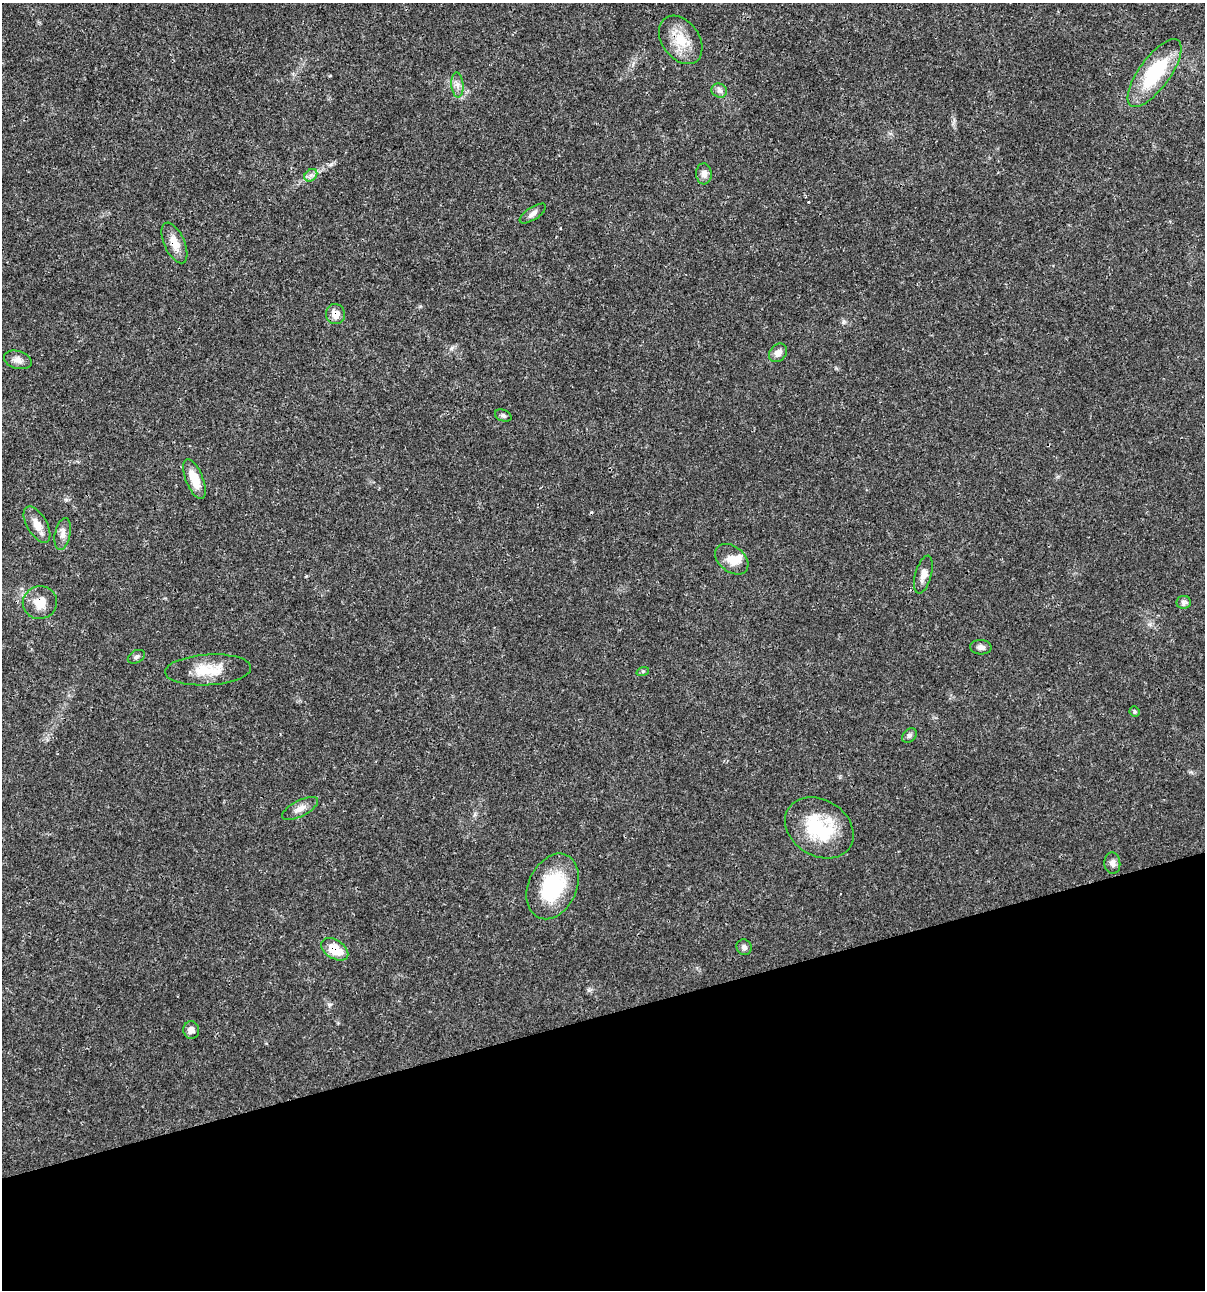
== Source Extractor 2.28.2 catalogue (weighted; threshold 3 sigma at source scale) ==
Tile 14 of 4 x 4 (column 2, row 4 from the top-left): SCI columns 1303-2505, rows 4-1291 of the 4960 x 5159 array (HDU 1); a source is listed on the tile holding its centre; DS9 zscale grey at full resolution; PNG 1207 x 1292 px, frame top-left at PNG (2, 3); each listed source drawn as its Kron ellipse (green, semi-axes under 4 px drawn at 4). Shown black and unused: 21% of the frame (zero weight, under 3 of 4 exposures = <1% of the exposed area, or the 3 px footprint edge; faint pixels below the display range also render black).
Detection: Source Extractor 2.28.2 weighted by HDU 2 'WHT'; one run over the whole footprint, this tile lists its part. Background 0.017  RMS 0.0016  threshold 0.00737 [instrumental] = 3 sigma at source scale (4.5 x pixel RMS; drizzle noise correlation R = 1.50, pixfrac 1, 0.0396/0.0396 arcsec/px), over >= 5 px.
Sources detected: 34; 1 cosmic-ray / hot-pixel residue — neither listed nor drawn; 1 inside a brighter listed object's ellipse — not listed separately; the other 32 listed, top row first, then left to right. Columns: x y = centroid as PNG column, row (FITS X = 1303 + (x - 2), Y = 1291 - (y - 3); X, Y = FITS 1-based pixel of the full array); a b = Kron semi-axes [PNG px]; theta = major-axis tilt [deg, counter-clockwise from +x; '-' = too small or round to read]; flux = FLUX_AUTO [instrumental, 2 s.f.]
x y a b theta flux
681 40 27 18 -54 4.1
1154 73 40 15 54 11
457 85 12 6 -85 0.82
719 91 8 7 - 0.56
704 174 10 8 -87 0.98
311 175 7 5 44 0.53
533 213 15 6 33 0.78
174 243 22 10 -66 2.1
335 314 10 9 - 1.9
778 353 10 8 48 1.1
18 360 14 9 -17 0.99
503 416 8 5 -21 0.38
194 479 21 8 -68 3.1
37 524 20 10 -60 1.8
63 534 16 7 78 1
732 559 18 13 -38 2.2
923 574 19 8 75 1.3
1184 602 7 6 - 0.46
40 603 17 16 - 2.5
981 647 11 7 -3 0.69
136 657 9 6 29 0.42
208 670 43 15 3 4.6
643 671 6 4 18 0.24
1134 712 5 5 - 0.27
909 736 8 6 44 0.42
300 809 20 8 27 1.2
819 828 36 28 -32 9.8
1112 863 11 8 -85 0.75
553 886 34 24 66 11
744 947 8 7 - 0.55
335 949 15 9 -32 3.7
191 1030 9 8 - 0.86
Overlapping masked pixels (flux is a lower limit): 5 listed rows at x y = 681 40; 174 243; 335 314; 40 603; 335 949